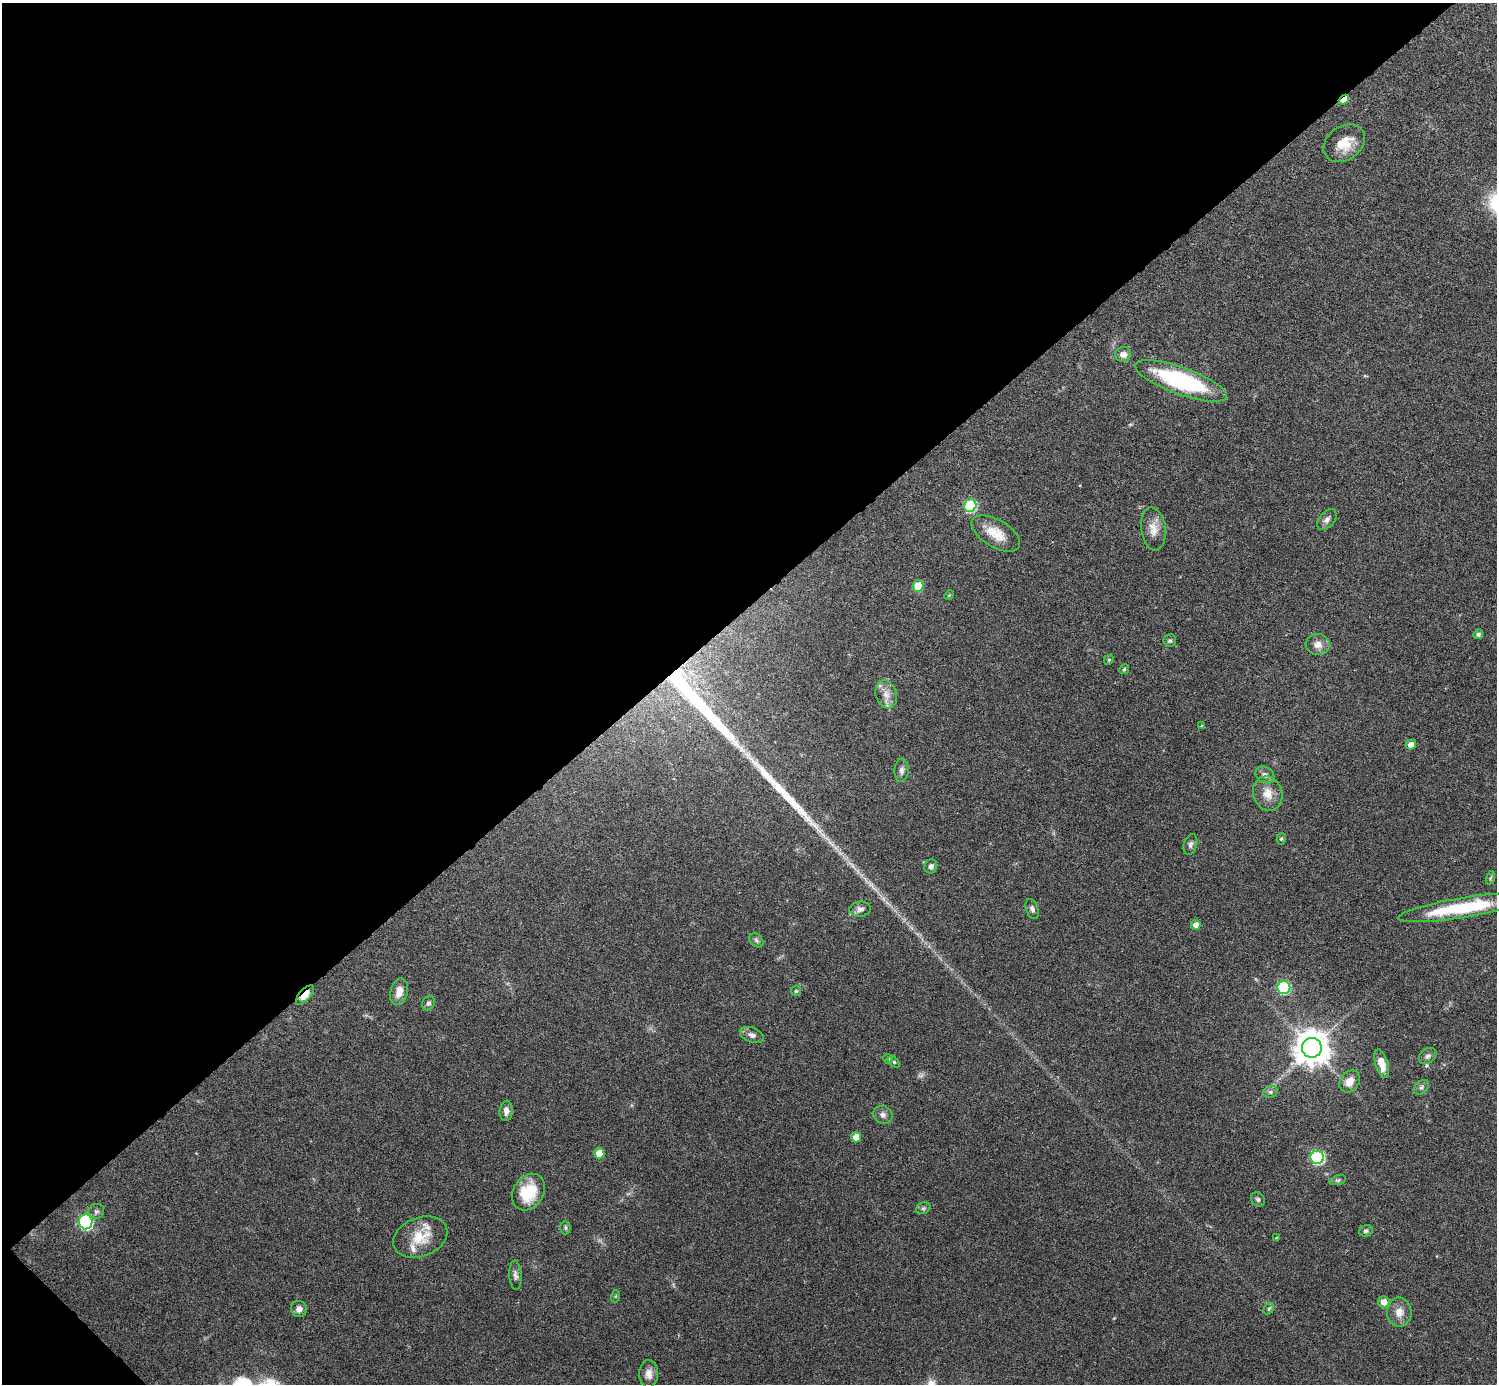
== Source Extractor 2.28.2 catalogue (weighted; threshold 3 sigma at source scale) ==
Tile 5 of 4 x 4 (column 1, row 2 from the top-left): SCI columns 46-1540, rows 2961-4342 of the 6029 x 6026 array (HDU 1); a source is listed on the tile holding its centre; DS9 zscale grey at full resolution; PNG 1499 x 1386 px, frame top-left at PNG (2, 3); each listed source drawn as its Kron ellipse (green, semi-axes under 4 px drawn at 4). Shown black and unused: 44% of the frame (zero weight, under 3 of 6 exposures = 3% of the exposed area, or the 3 px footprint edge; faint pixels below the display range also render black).
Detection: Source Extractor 2.28.2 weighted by HDU 2 'WHT'; one run over the whole footprint, this tile lists its part. Background 0.0569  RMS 0.0044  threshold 0.0178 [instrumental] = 3 sigma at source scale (4.09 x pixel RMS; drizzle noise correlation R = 1.36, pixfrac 0.8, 0.05/0.05 arcsec/px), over >= 5 px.
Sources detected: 71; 1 too faint to see at this stretch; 2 long thin detections or spike segments (spike, bleed or trail) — neither listed nor drawn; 2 inside a brighter listed object's ellipse — not listed separately; the other 66 listed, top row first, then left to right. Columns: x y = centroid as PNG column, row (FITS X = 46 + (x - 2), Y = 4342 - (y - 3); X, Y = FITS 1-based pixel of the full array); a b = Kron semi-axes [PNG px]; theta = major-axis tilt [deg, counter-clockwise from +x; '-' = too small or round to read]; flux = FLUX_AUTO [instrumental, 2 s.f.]
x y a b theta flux
1344 100 6 4 38 5.3
1344 143 22 16 35 8.4
1123 354 8 7 - 2.3
1181 381 48 13 -20 49
970 506 6 6 - 35
1327 520 12 7 49 1.7
1153 529 22 12 -82 4.9
996 533 27 13 -31 7.4
918 586 6 5 - 10
949 595 5 4 - 0.42
1478 634 5 4 - 1.2
1170 641 6 6 - 0.81
1318 644 12 10 2 3
1109 660 5 4 - 0.51
1124 669 5 4 - 0.58
886 694 14 10 -70 3.6
1202 726 4 3 - 0.77
1411 745 5 5 - 2.9
901 770 12 7 87 1.7
1265 775 10 7 -33 1.8
1268 793 17 14 -72 5.5
1281 839 6 4 72 0.58
1190 845 11 6 74 1.4
931 866 7 6 - 1.2
1490 878 7 4 70 0.61
1462 908 65 10 9 28
860 909 11 7 6 1.8
1032 909 10 6 -70 1.3
1196 925 5 5 - 2.8
756 940 8 6 -45 1
1284 988 6 6 - 29
796 991 5 5 - 0.48
399 992 13 8 75 4.2
305 995 12 5 48 5.4
428 1003 7 6 - 1.2
752 1035 13 7 -21 2
1312 1048 10 10 - 870
1428 1056 9 7 37 1.4
888 1059 5 4 - 0.54
894 1062 7 4 -44 0.61
1382 1064 15 6 -73 4.7
1350 1081 12 9 55 4.2
1421 1087 9 6 41 1.1
1270 1092 7 6 - 1
506 1111 10 6 85 2.1
883 1115 10 8 -30 1.7
856 1137 5 5 - 5.9
599 1153 5 5 - 6.9
1317 1157 7 6 - 50
1338 1180 8 4 16 0.82
529 1192 19 15 58 15
1258 1199 8 6 -53 0.94
923 1208 7 5 21 0.85
96 1211 8 7 - 1.2
86 1222 7 6 - 65
565 1227 7 5 89 0.7
1366 1231 7 5 17 0.97
420 1237 28 19 21 11
1276 1238 4 3 - 0.36
515 1275 15 6 -85 1.6
616 1296 6 4 71 0.44
1384 1302 5 5 - 3.4
299 1309 8 7 - 2.3
1269 1309 6 4 50 0.68
1399 1312 14 12 -88 4.1
649 1374 14 9 89 3
Overlapping masked pixels (flux is a lower limit): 2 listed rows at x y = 1344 100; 305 995